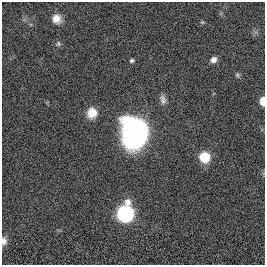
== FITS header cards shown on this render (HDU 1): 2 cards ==
NAXIS1  =                  263
NAXIS2  =                  263

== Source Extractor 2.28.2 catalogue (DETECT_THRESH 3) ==
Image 263 x 263 px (HDU 1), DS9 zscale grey, 1 PNG px = 1 image px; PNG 267 x 267 px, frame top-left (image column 1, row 263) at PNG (2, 2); no overlay
Background 0.00284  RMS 0.036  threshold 0.107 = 3 sigma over >= 5 px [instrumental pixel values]
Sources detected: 13; all 13 listed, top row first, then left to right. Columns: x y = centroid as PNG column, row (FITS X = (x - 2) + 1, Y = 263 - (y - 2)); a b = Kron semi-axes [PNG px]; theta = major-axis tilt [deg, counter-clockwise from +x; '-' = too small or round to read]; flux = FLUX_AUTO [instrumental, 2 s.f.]
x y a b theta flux
56 19 12 11 - 22
202 22 6 4 -17 2.5
58 44 7 5 -88 4.9
214 60 7 6 - 11
132 61 5 4 - 4.2
237 75 6 5 - 4
163 100 12 7 -77 11
263 101 6 4 -88 39
92 113 12 11 - 27
134 133 23 17 -84 800
205 157 7 7 - 100
125 214 9 8 - 670
4 241 11 7 -88 11
At the frame edge (FLAGS 8, measured only in part): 2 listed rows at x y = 263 101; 4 241